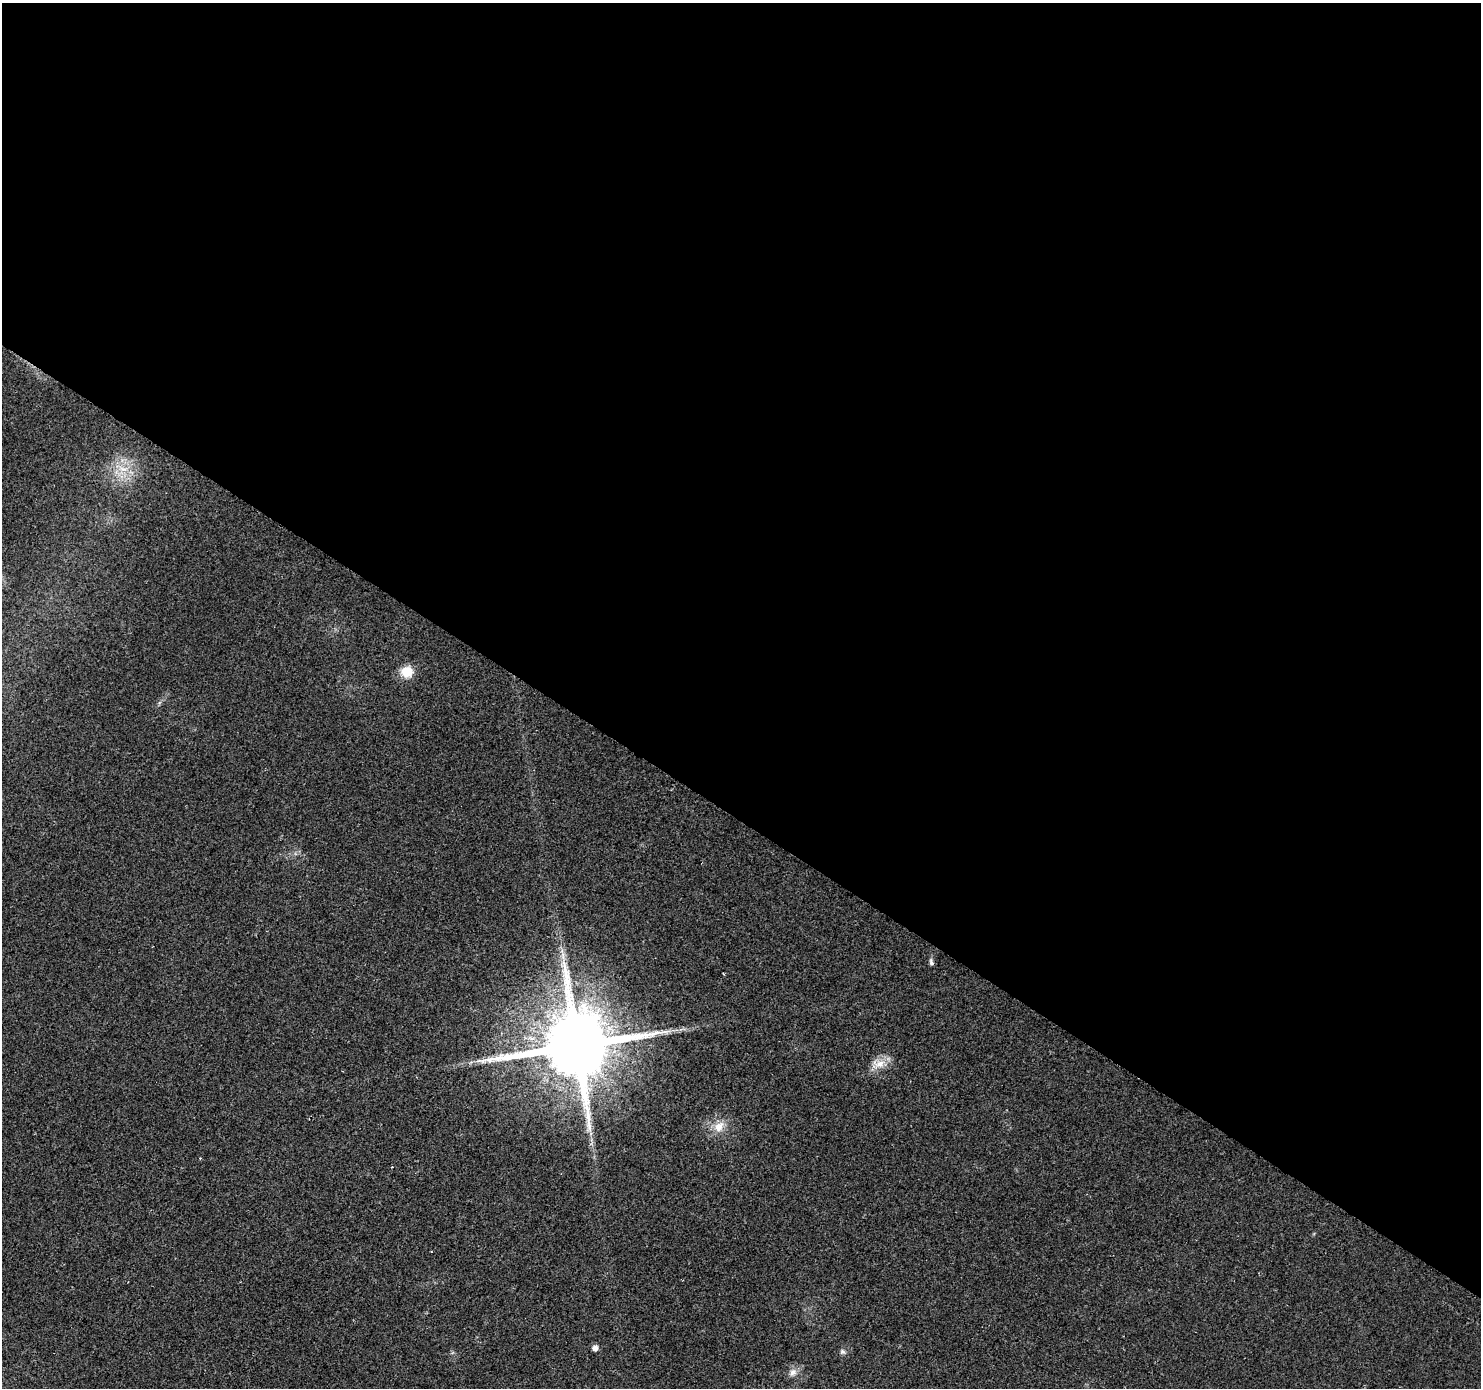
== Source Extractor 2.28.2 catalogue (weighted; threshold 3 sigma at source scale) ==
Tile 3 of 4 x 4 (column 3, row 1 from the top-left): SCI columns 2975-4453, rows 4418-5803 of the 5937 x 5994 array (HDU 1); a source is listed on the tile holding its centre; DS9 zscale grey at full resolution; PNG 1483 x 1390 px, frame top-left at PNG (2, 3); no overlay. Shown black and unused: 59% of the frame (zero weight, under 2 of 3 exposures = <1% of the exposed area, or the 3 px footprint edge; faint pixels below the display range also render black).
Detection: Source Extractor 2.28.2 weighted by HDU 2 'WHT'; one run over the whole footprint, this tile lists its part. Background 0.0277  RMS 0.0055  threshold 0.0247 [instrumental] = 3 sigma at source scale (4.5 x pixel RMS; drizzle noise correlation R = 1.50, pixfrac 1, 0.0396/0.0396 arcsec/px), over >= 5 px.
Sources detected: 10; all 10 listed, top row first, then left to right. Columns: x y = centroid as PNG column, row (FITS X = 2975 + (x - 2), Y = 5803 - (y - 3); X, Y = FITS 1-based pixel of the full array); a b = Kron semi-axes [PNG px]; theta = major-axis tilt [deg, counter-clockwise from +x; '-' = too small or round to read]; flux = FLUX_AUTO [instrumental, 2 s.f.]
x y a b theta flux
123 469 16 7 -14 6.3
407 672 13 11 7 11
563 956 11 4 -90 2.7
931 962 10 5 -72 1.6
576 1046 20 18 35 6700
879 1063 20 11 -4 7
719 1127 16 12 48 7.5
595 1348 5 5 - 3.6
842 1352 8 6 -16 1.4
793 1372 11 9 54 3.4